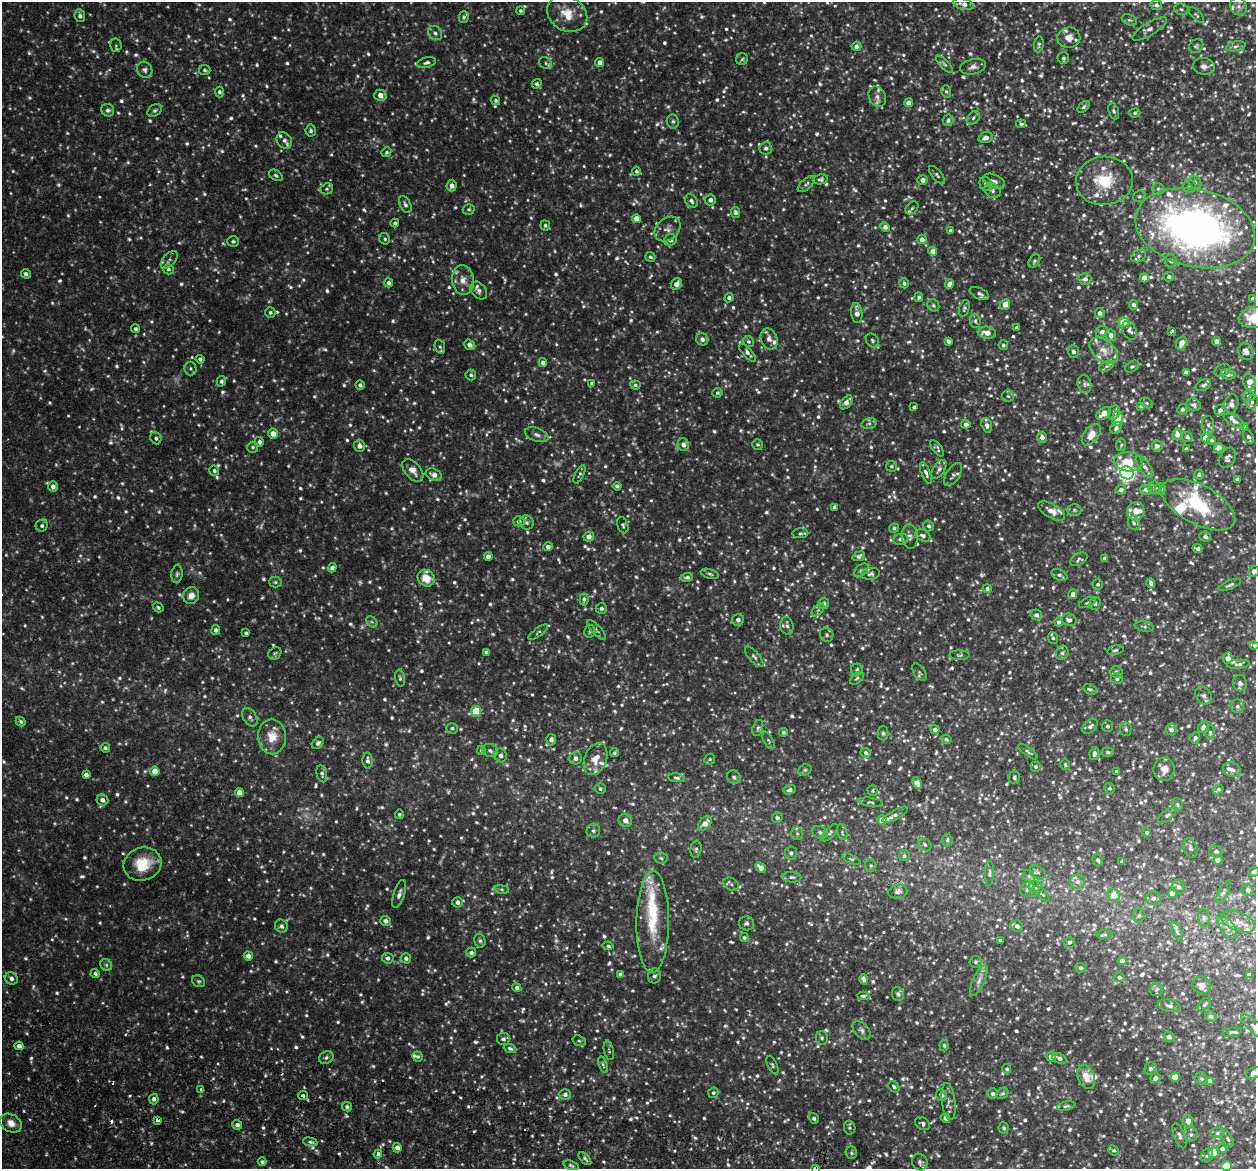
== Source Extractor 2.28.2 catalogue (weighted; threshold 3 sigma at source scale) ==
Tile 7 of 4 x 4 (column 3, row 2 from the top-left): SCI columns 2522-3775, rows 2512-3678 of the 5042 x 5143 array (HDU 1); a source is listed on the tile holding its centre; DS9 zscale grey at full resolution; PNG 1258 x 1171 px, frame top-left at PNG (2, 2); each listed source drawn as its Kron ellipse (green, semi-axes under 4 px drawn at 4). Shown black and unused: <1% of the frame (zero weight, under 2 of 3 exposures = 3% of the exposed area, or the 3 px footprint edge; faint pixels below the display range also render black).
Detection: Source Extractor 2.28.2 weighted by HDU 2 'WHT'; one run over the whole footprint, this tile lists its part. Background 0.0505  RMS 0.0062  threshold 0.028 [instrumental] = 3 sigma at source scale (4.5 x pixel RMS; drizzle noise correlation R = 1.50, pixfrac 1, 0.05/0.05 arcsec/px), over >= 5 px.
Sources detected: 1798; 103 too faint to see at this stretch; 1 inside a brighter object's white glare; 6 cosmic-ray / hot-pixel residue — neither listed nor drawn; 69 inside a brighter listed object's ellipse — not listed separately; of the other 1619, all 500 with FLUX_AUTO >= 1.16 (the completeness limit of this list) listed and drawn (1119 fainter detections not listed), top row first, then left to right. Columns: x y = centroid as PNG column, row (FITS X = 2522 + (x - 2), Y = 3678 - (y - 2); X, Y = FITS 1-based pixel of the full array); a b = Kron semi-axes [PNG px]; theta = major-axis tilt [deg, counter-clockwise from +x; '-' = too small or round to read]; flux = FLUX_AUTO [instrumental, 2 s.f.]
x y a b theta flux
964 4 10 5 -15 3.1
1156 5 6 5 - 1.8
1239 7 9 8 - 2.8
1181 9 7 5 -15 1.3
521 11 4 3 - 1.2
567 14 21 17 -31 12
1196 15 10 4 -45 1.2
80 16 6 5 - 1.9
464 17 6 5 - 1.3
1129 20 8 5 -24 1.3
1150 29 20 6 31 3.4
435 33 8 6 -44 2.1
1069 38 11 10 - 4.6
1039 44 8 5 81 1.2
116 45 7 5 -79 1.2
856 46 5 4 - 2.5
1196 46 7 6 - 1.3
1236 46 10 4 11 1.6
1063 58 6 5 - 1.2
742 59 6 5 - 1.2
600 62 4 4 - 3.5
426 63 9 5 14 1.7
546 63 7 5 -39 1.3
944 64 11 4 -45 1.4
1204 66 11 8 -11 2.7
973 67 13 7 13 3
145 70 8 7 - 1.9
205 70 5 5 - 1.3
537 84 5 4 - 1.3
946 91 6 5 - 1.2
219 92 5 4 - 1.3
380 95 6 5 - 5
877 97 10 8 -64 3.4
496 100 5 4 - 1.2
908 103 4 4 - 3.6
1084 107 7 4 44 1.2
108 110 7 6 - 1.8
155 110 8 5 31 1.6
1114 111 8 5 -71 1.3
1135 113 6 4 3 1.2
973 118 7 5 48 1.6
948 120 6 5 - 1.9
673 121 7 6 - 1.5
1021 124 5 4 - 1.3
311 131 6 5 - 1.3
986 138 7 5 20 3.2
284 140 9 7 -53 2.8
766 148 6 6 - 1.7
386 152 5 4 - 1.2
636 171 4 4 - 1.2
276 175 7 5 -33 1.2
937 175 11 5 -50 1.5
820 179 8 5 10 1.5
923 180 5 4 - 3.1
994 181 11 6 -26 2.3
1104 181 28 24 4 28
1195 182 7 5 -57 1.7
806 184 11 5 42 1.5
985 184 7 6 - 1.7
452 186 6 5 - 3
1189 186 6 6 - 1.6
327 189 6 5 - 1.3
1158 189 6 6 - 1.4
992 191 8 7 - 1.8
1139 196 6 5 - 1.4
710 200 5 5 - 2.7
691 201 7 5 -51 1.8
405 204 9 5 -63 1.9
912 208 7 5 45 1.4
469 209 6 5 - 1.2
735 212 5 4 - 1.7
636 219 4 4 - 5.7
395 223 4 4 - 1.4
545 225 5 5 - 1.3
885 227 5 4 - 2.9
1195 228 61 39 -13 340
668 229 14 10 41 3.8
951 231 4 4 - 2.1
385 239 6 5 - 1.2
922 239 5 4 - 4.2
670 240 6 5 - 3
233 241 6 5 - 1.2
933 251 4 4 - 4.4
1139 256 8 5 29 1.6
650 257 5 4 - 1.2
169 260 11 6 48 1.8
1034 261 7 5 54 1.2
1171 261 6 6 - 1.9
168 269 5 5 - 1.3
26 274 5 4 - 2
1169 277 5 4 - 1.6
1144 278 4 4 - 6.4
1085 279 6 6 - 2.2
463 280 15 11 -83 5.9
388 283 4 4 - 1.8
904 283 5 4 - 1.5
676 284 6 5 - 3.6
949 284 4 4 - 4.5
479 291 10 7 -52 2.3
979 293 10 5 -24 1.7
919 297 5 4 - 1.3
729 298 5 4 - 1.9
1252 299 4 4 - 1.2
1005 304 5 5 - 6.8
933 305 6 5 - 1.2
1134 305 5 4 - 1.8
964 308 8 5 70 1.4
270 312 5 5 - 1.3
857 313 10 5 -83 4.4
1100 313 5 5 - 2.4
1255 318 16 10 7 24
975 321 7 5 -86 1.4
1124 322 5 5 - 21
1017 328 4 3 - 2
135 329 4 4 - 1.2
1129 330 10 6 -61 2.2
1172 331 4 3 - 1.2
1102 332 6 5 - 2.1
987 333 9 6 -5 6.2
1111 335 6 5 - 3
702 339 6 5 - 2.6
769 339 11 8 -69 3.2
872 341 8 6 -50 1.4
948 341 4 3 - 2.2
1217 341 4 4 - 4.5
748 342 6 5 - 1.4
1181 343 7 5 59 5.6
469 345 6 5 - 3.8
1003 345 5 4 - 1.3
440 347 7 5 -69 1.3
1104 350 16 10 -40 7
1074 351 6 5 - 2.2
1246 352 8 7 - 3.9
748 353 11 4 -48 2
200 359 4 4 - 1.6
543 363 4 4 - 2.4
1107 366 8 4 28 1.3
1132 367 7 5 34 1.2
190 369 7 6 - 1.3
1222 370 8 6 25 1.8
1186 372 4 4 - 3.1
1228 374 7 5 -8 1.8
471 375 5 5 - 1.3
221 381 5 4 - 1.5
1249 382 8 6 -75 6.2
591 383 4 3 - 1.2
1084 384 9 6 -75 2.1
360 385 4 4 - 1.7
635 385 5 4 - 1.2
1203 385 8 5 28 1.7
717 393 5 5 - 1.3
1008 396 6 5 - 1.3
1249 396 5 5 - 1.3
846 402 8 5 51 3.9
1252 402 7 6 - 1.6
1147 403 7 5 -26 1.2
1231 404 10 7 76 2.8
1194 405 7 6 - 2.2
1141 406 4 4 - 1.4
914 407 4 3 - 1.2
1182 409 5 5 - 1.7
1220 410 6 5 - 2.9
1114 412 7 5 69 2.1
1103 414 8 5 37 5.3
1117 418 7 5 88 13
1234 421 11 5 -29 2.1
869 423 8 5 15 1.3
966 424 4 4 - 2.8
987 425 7 5 -74 2.2
1208 425 9 6 -87 2
1245 427 3 3 - 1.2
1116 428 6 5 - 1.5
273 433 5 5 - 5.5
537 435 12 6 -18 2.5
1091 435 12 7 53 7.8
1177 435 6 4 -85 3.1
1042 437 5 5 - 3.5
1187 437 5 5 - 1.7
1248 437 7 5 -58 1.5
156 438 6 5 - 1.4
1205 438 4 4 - 5.4
1212 440 4 4 - 1.4
259 442 5 4 - 2
683 445 6 6 - 3.1
758 445 5 5 - 1.2
1121 445 6 5 - 1.2
359 446 6 5 - 2.5
1157 446 5 5 - 2.3
253 447 5 5 - 1.3
937 448 9 4 -55 1.5
1219 448 5 4 - 7.9
1186 449 4 3 - 1.7
1228 458 11 7 60 2.6
1128 462 14 9 -3 13
891 466 5 5 - 1.2
1144 467 13 5 -54 2.6
939 469 11 5 57 2.5
413 470 13 8 -48 4.7
214 471 5 4 - 1.5
926 473 11 4 -68 2
1127 473 7 6 - 200
580 474 10 4 64 1.3
434 475 8 5 -24 3.4
953 475 13 6 57 2
1199 475 5 5 - 1.9
1237 479 4 3 - 1.3
53 486 5 5 - 2.7
617 486 4 3 - 1.4
1154 488 6 6 - 1.6
1160 489 6 5 - 2.2
1121 490 5 5 - 2.2
1146 490 6 5 - 2.5
1198 504 41 19 -28 40
835 507 4 4 - 2.6
1074 510 7 6 - 1.3
1052 511 15 7 -30 5.2
1136 511 9 8 - 5
519 521 6 5 - 2.2
527 522 7 6 - 1.7
1134 523 7 5 -62 1.6
623 525 8 5 -70 1.4
42 526 6 6 - 1.7
929 526 5 5 - 1.3
894 528 5 4 - 1.2
800 533 8 5 1 1.3
589 536 5 5 - 3.4
910 536 12 8 -83 2.9
923 536 8 5 -26 2.1
1205 537 6 5 - 2.3
901 539 8 5 8 1.8
548 547 4 4 - 2.7
1197 548 5 3 - 2.2
488 556 4 4 - 2.9
859 556 6 4 20 1.7
1104 558 4 4 - 1.3
1079 559 9 6 29 1.4
332 568 5 4 - 2.3
861 570 8 5 43 1.6
1254 571 5 5 - 2.5
177 574 9 5 83 1.6
710 574 9 4 -17 1.4
871 574 9 6 8 1.6
1059 575 8 5 -26 1.5
687 577 6 4 7 1.7
426 578 9 8 - 9.5
275 582 6 5 - 1.2
1151 583 5 3 - 2.1
1098 584 5 5 - 1.4
1230 585 11 4 22 1.5
987 588 4 4 - 1.3
1073 594 5 4 - 3.8
191 596 8 8 - 4.1
584 599 6 4 85 1.6
824 603 5 5 - 1.6
1088 603 9 4 23 1.3
1095 603 6 5 - 1.8
158 607 5 4 - 1.2
601 608 5 5 - 1.9
818 610 7 4 45 1.4
1036 615 6 5 - 2.1
738 620 6 6 - 3
1069 620 7 6 - 2.6
372 622 6 4 -44 1.3
1059 622 4 4 - 1.8
787 626 9 6 -82 2
1144 626 10 5 -8 1.2
216 630 5 4 - 1.9
596 630 13 5 -48 1.8
590 631 6 5 - 1.2
538 632 12 4 36 1.3
246 633 4 3 - 1.2
827 635 7 6 - 1.6
1053 638 6 5 - 1.2
1254 645 4 4 - 1.2
1115 650 8 4 12 1.3
487 652 4 4 - 2
275 653 7 5 42 1.2
1062 653 7 6 - 1.6
959 655 10 5 0 1.2
754 657 13 5 -49 2.2
1228 658 6 4 83 3.8
1239 664 11 4 5 1.8
857 670 6 5 - 1.3
919 672 10 5 -56 1.3
1116 672 6 6 - 1.9
400 678 8 4 -80 1.3
857 678 8 5 41 1.3
1117 679 5 5 - 1.5
1240 683 8 7 - 2.2
1090 689 7 5 -25 1.4
1204 696 9 7 -49 2.1
1237 706 7 6 - 1.6
476 711 5 5 - 28
250 717 10 6 -59 2.2
21 722 5 4 - 1.2
1107 726 6 5 - 1.7
1090 727 9 5 44 2.5
1203 727 6 5 - 3.3
452 728 6 5 - 1.3
758 728 8 5 73 1.4
1126 729 7 6 - 1.4
1171 729 6 5 - 2.6
935 730 4 4 - 3.3
784 732 4 4 - 1.2
1210 732 7 5 90 1.2
883 733 7 5 90 1.4
272 737 17 14 -88 9.7
1195 738 6 5 - 1.7
946 739 5 4 - 1.3
551 740 5 5 - 2.6
768 740 9 4 -62 1.3
318 743 7 5 46 1.7
105 748 5 4 - 1.3
481 750 4 4 - 1.3
490 751 8 6 -22 2
1028 752 11 4 -37 1.4
1108 752 6 4 -6 1.4
614 753 4 4 - 1.3
866 753 5 4 - 2
1094 754 7 4 80 2.3
501 755 7 6 - 2.8
576 758 6 6 - 3.1
595 759 16 11 68 7.9
710 759 6 5 - 1.2
368 761 8 5 -85 2.2
1065 765 5 4 - 1.2
1036 767 5 5 - 1.2
1164 769 12 10 -87 5.5
805 770 7 5 21 1.4
1232 770 9 7 -25 2.8
155 771 5 4 - 7.1
1117 772 4 4 - 1.4
322 774 9 5 -77 1.7
86 775 4 4 - 2.3
734 777 7 6 - 1.9
1014 777 6 6 - 1.3
677 778 8 4 -9 1.3
917 783 6 4 -65 4.1
1109 788 5 5 - 1.3
600 789 5 5 - 1.4
789 790 6 4 19 1.9
1218 790 5 3 - 1.3
873 791 5 5 - 1.2
239 793 4 4 - 5.6
102 800 6 5 - 3
871 802 12 4 -7 1.2
1177 805 6 5 - 1.2
399 814 5 4 - 1.2
895 815 14 4 29 2.4
1167 815 11 5 38 1.7
777 818 5 5 - 2
625 820 7 6 - 3.6
882 820 5 4 - 8.3
705 823 8 5 48 5.1
593 831 7 7 - 1.6
820 832 8 6 -26 2.1
842 832 8 5 -73 1.2
1147 832 4 4 - 1.4
830 833 10 5 49 1.4
797 834 6 5 - 1.4
947 840 6 5 - 1.3
925 844 7 6 - 1.4
1190 848 10 6 -73 2
696 849 9 5 82 1.4
1216 851 7 5 9 1.4
791 853 6 6 - 1.9
904 856 5 5 - 1.4
661 858 7 5 -8 1.6
851 859 10 4 -25 1.4
1098 860 6 5 - 1.4
1218 860 4 4 - 3.7
1122 862 3 3 - 1.2
143 864 19 16 19 17
871 865 6 5 - 1.2
760 868 6 4 -44 5.1
1038 872 8 6 -34 1.5
1254 872 5 4 - 2.2
989 873 12 4 86 1.5
1029 876 7 5 -46 1.4
792 877 10 5 -5 1.8
1077 882 7 7 - 2.8
731 884 8 6 -32 1.7
1178 887 7 6 - 2.4
1035 888 7 6 - 1.9
502 889 7 4 -8 1.2
1027 889 8 7 - 2.2
1248 890 5 5 - 2.1
898 892 10 6 9 3.2
1223 892 12 5 64 1.7
1173 893 5 4 - 10
399 894 14 5 72 2.4
1042 894 10 3 -41 1.2
1114 895 6 6 - 9.6
1153 898 7 7 - 2.7
457 902 5 5 - 2.4
1139 916 7 6 - 1.4
1204 918 9 5 -80 1.5
386 921 5 5 - 2.5
1238 921 18 9 -23 5.8
653 922 51 16 89 28
746 923 7 7 - 1.9
281 926 7 6 - 2
1017 926 6 5 - 2.5
1227 926 14 6 -54 3.8
1177 932 10 4 -64 1.9
1105 935 8 4 0 1.2
744 938 4 4 - 1.2
1000 940 4 3 - 1.3
480 941 7 5 -74 1.3
1069 942 6 5 - 1.7
608 946 5 4 - 1.2
471 952 5 5 - 1.9
248 956 4 4 - 3.3
388 958 6 5 - 2.2
406 958 5 5 - 2.1
1122 961 4 4 - 2.6
975 962 6 6 - 1.5
106 965 6 5 - 1.2
1081 968 5 5 - 1.6
95 974 5 4 - 1.6
620 974 4 4 - 1.5
1249 975 4 3 - 1.4
655 976 7 6 - 1.8
1119 977 5 5 - 1.6
11 978 7 6 - 2.1
864 979 5 4 - 2.1
979 980 16 6 66 3.7
198 981 7 5 -30 1.3
1201 985 9 8 - 4.3
517 988 4 4 - 2.3
1156 989 7 6 - 1.5
898 994 7 6 - 1.5
863 996 6 4 -1 1.2
1204 1005 8 5 45 1.2
1169 1006 11 6 -11 2
1211 1016 6 5 - 1.6
1254 1027 17 6 -45 2.7
862 1030 11 6 -49 2.2
1232 1032 10 4 9 1.4
1169 1037 5 5 - 2.3
822 1038 6 6 - 1.3
503 1039 6 6 - 2
579 1041 7 5 -21 1.2
19 1046 4 4 - 3
944 1046 6 4 -86 1.2
510 1048 6 4 -21 1.6
609 1050 10 4 -78 1.2
418 1057 5 5 - 1.2
1051 1057 5 4 - 5
326 1058 7 6 - 1.6
1059 1058 7 5 -26 2.3
603 1065 8 4 -71 1.3
772 1065 10 4 -65 1.4
1007 1069 5 4 - 1.4
1151 1069 6 6 - 2.1
1254 1073 8 5 20 3.1
1086 1077 12 8 -67 9.2
1175 1077 5 4 - 11
1155 1078 5 4 - 3
1202 1079 6 6 - 1.4
1209 1081 4 4 - 3.1
894 1087 6 4 -49 1.5
201 1089 3 3 - 2.8
713 1093 5 5 - 1.4
1003 1093 6 5 - 1.4
993 1094 5 5 - 2
565 1095 6 5 - 2.3
942 1095 6 5 - 1.9
303 1096 5 4 - 1.7
154 1099 5 5 - 2.3
949 1101 19 7 -82 3.3
1066 1106 9 4 11 1.4
347 1107 5 4 - 1.5
814 1118 5 4 - 1.6
945 1118 5 4 - 2.4
157 1120 4 3 - 3.8
1188 1121 6 5 - 4
11 1123 11 8 -30 4.9
923 1124 8 6 -31 1.7
237 1125 5 4 - 2
850 1128 7 5 -78 1.3
1004 1128 6 5 - 1.4
1217 1133 6 5 - 1.3
1191 1134 7 6 - 1.9
1179 1136 13 5 -69 2.3
1228 1139 9 4 -63 1.3
310 1142 7 4 -13 1.4
397 1148 5 4 - 2.5
1222 1149 5 4 - 2
1114 1150 6 5 - 1.2
851 1153 6 5 - 1.3
1213 1153 5 5 - 21
378 1154 4 3 - 3.6
1207 1156 7 6 - 1.7
585 1159 8 4 -46 1.3
262 1162 4 4 - 1.3
920 1162 8 7 - 2
571 1165 8 4 -15 1.2
1226 1166 5 5 - 22
815 1168 3 3 - 15
Overlapping masked pixels (flux is a lower limit): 2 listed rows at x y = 157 1120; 815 1168
Isophote crosses this tile's border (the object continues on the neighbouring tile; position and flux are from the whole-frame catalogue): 10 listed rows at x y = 567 14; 1195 228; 1255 318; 1254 571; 1254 645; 1254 872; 1254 1027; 1254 1073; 1226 1166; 815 1168